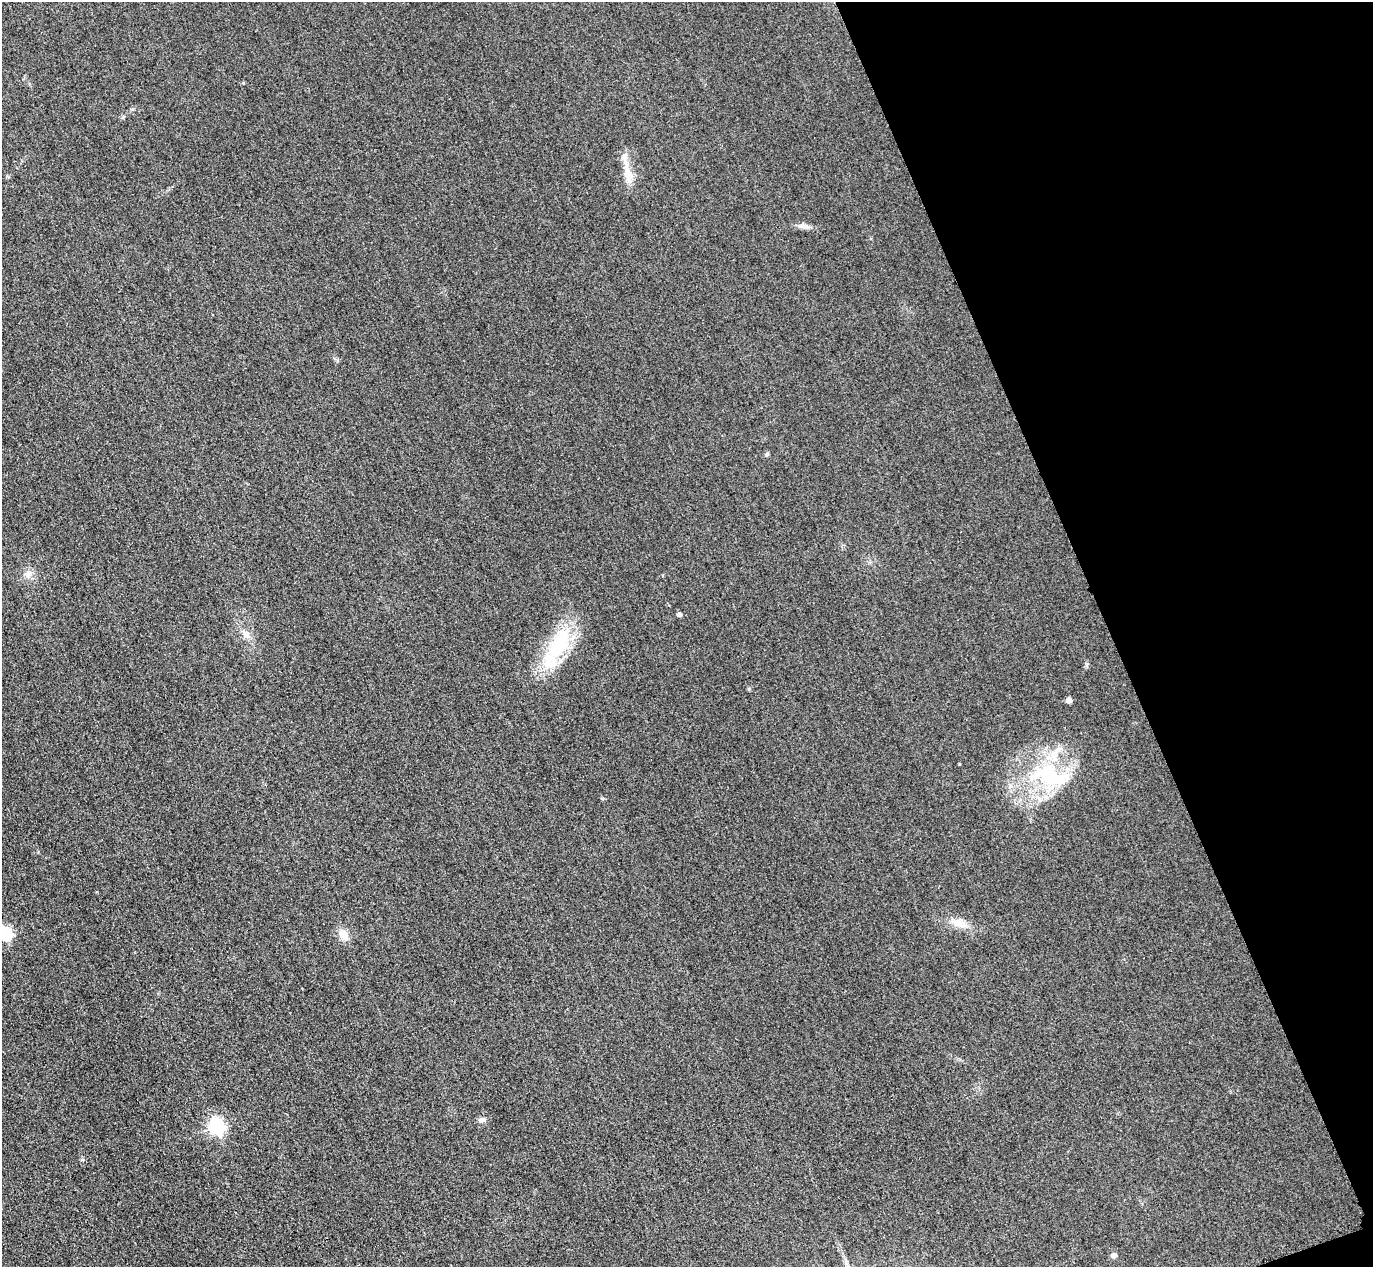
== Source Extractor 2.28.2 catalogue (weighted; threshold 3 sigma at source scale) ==
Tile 12 of 4 x 4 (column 4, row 3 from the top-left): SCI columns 4145-5515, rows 1568-2832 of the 5546 x 5533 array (HDU 1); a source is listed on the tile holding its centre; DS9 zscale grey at full resolution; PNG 1375 x 1269 px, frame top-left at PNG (2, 2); no overlay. Shown black and unused: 19% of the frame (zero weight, under 3 of 4 exposures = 3% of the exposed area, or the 3 px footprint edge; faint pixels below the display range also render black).
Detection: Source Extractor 2.28.2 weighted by HDU 2 'WHT'; one run over the whole footprint, this tile lists its part. Background 0.148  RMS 0.019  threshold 0.0859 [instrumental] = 3 sigma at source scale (4.5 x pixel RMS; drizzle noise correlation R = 1.50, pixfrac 1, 0.05/0.05 arcsec/px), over >= 5 px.
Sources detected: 18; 2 inside a brighter listed object's ellipse — not listed separately; the other 16 listed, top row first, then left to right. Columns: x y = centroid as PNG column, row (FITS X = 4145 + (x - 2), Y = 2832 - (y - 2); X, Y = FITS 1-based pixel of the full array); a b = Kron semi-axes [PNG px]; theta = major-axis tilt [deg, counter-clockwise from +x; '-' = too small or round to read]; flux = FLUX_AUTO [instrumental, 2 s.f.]
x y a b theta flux
243 83 4 3 - 1.6
627 174 22 10 -78 27
803 226 15 7 -13 10
767 454 6 4 46 2.8
28 574 12 10 76 14
679 615 5 5 - 5.8
247 634 12 8 -67 11
559 645 54 23 61 140
1069 700 5 4 - 14
1047 774 52 27 -12 170
959 923 22 11 -16 26
5 934 6 6 - 310
344 934 16 10 -56 21
482 1120 9 6 7 7.5
217 1126 7 6 - 520
1114 1256 6 6 - 7
Isophote crosses this tile's border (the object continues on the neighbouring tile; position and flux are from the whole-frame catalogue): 1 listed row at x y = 5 934
Unlisted compact peaks at least as high as the median listed source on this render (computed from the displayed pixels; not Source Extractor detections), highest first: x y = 1086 664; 749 689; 123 117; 602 798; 959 764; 132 109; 82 1160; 337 360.